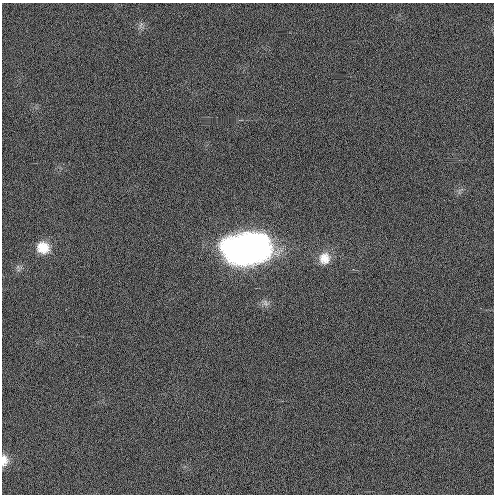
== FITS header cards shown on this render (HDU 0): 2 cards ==
NAXIS1  =                  492 / Axis length
NAXIS2  =                  492 / Axis length

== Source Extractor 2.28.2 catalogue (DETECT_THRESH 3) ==
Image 492 x 492 px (HDU 0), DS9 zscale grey, 1 PNG px = 1 image px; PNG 496 x 496 px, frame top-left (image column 1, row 492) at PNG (2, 3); no overlay
Background 0.955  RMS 3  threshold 8.91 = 3 sigma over >= 5 px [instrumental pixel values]
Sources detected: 6; all 6 listed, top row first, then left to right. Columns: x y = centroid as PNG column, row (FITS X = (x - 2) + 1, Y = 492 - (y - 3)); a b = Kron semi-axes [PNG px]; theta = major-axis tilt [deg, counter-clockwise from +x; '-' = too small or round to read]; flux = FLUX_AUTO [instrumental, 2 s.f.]
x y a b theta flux
459 191 11 3 79 440
43 248 17 16 - 4400
247 248 45 27 5 71000
324 258 16 14 79 3000
18 267 7 6 - 660
4 460 13 8 88 1700
At the frame edge (FLAGS 8, measured only in part): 1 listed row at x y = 4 460